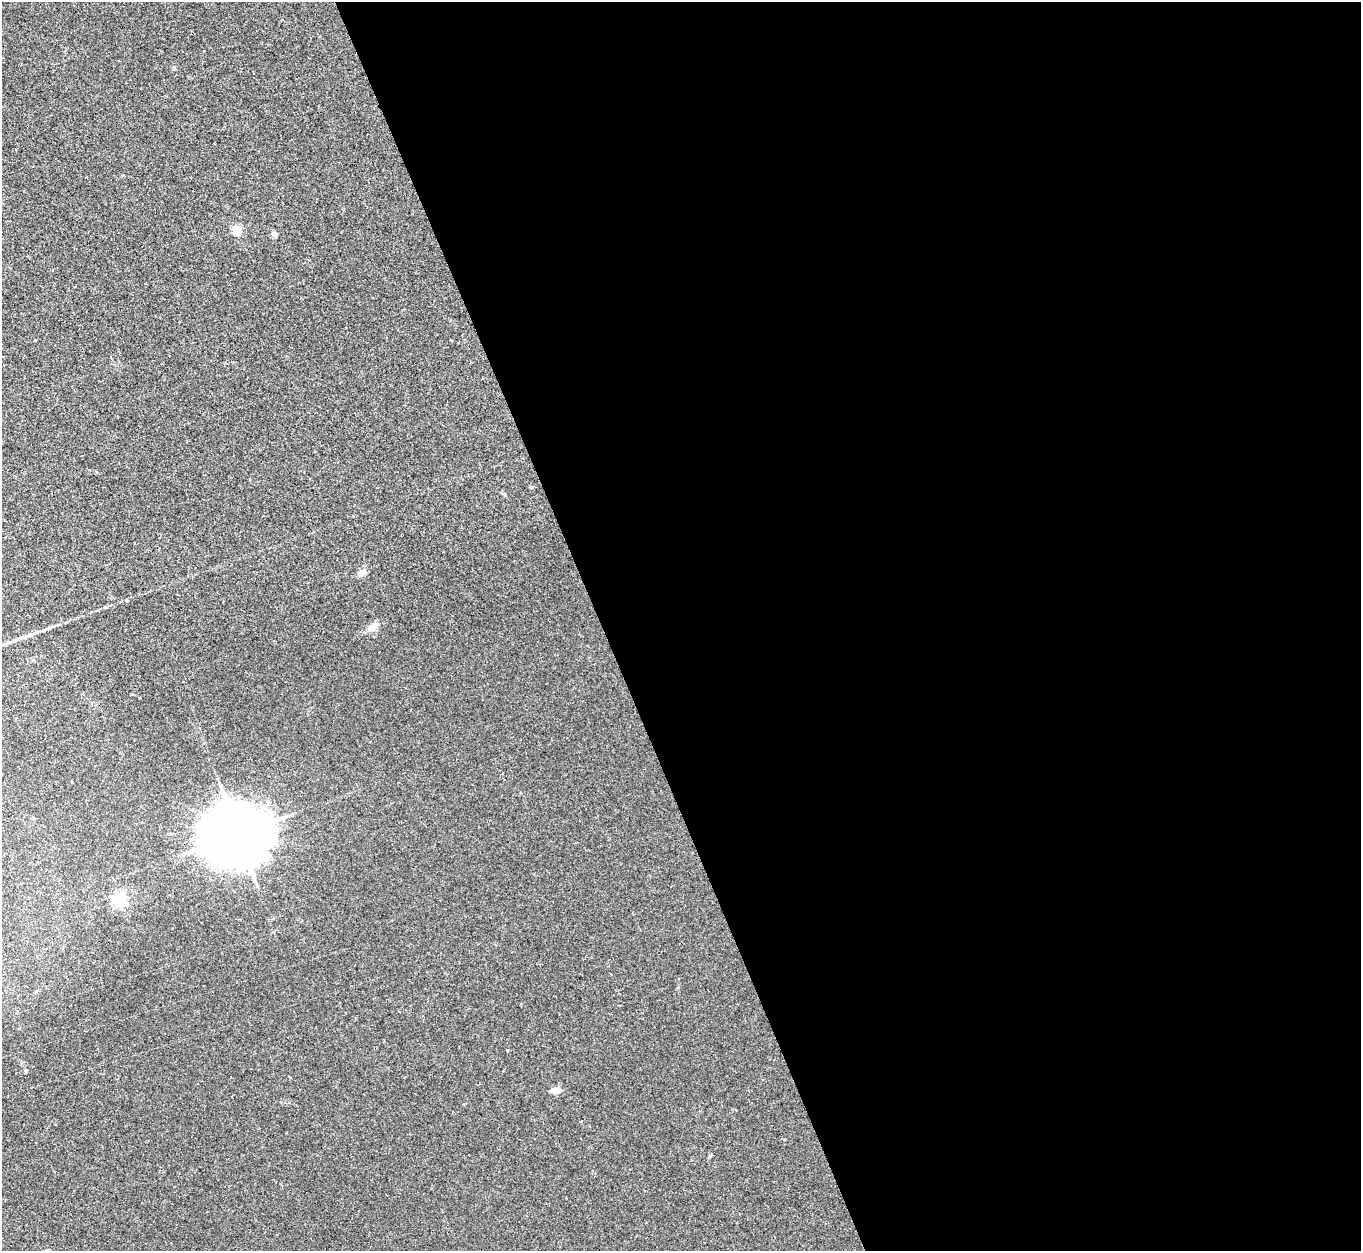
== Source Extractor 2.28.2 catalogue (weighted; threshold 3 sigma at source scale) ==
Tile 8 of 4 x 4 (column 4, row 2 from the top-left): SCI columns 4092-5450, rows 2683-3931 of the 5466 x 5490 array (HDU 1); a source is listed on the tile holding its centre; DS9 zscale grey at full resolution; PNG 1363 x 1253 px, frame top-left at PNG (2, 2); no overlay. Shown black and unused: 56% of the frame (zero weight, under 2 of 3 exposures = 2% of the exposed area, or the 3 px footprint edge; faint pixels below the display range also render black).
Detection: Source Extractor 2.28.2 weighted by HDU 2 'WHT'; one run over the whole footprint, this tile lists its part. Background 0.0246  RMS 0.0064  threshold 0.0289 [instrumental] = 3 sigma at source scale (4.5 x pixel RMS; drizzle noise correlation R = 1.50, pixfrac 1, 0.05/0.05 arcsec/px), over >= 5 px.
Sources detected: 10; all 10 listed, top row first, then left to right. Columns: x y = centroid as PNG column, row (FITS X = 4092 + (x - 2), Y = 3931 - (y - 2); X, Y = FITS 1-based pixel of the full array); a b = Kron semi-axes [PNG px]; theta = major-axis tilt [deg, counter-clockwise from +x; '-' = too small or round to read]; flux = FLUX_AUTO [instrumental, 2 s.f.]
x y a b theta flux
237 230 5 5 - 38
275 234 4 4 - 5
34 340 3 3 - 0.67
362 573 13 7 38 2.9
372 627 9 6 -60 2.4
33 818 4 4 - 0.91
238 834 18 15 4 5000
120 899 5 5 - 110
507 1050 4 3 - 0.45
556 1091 11 6 1 4.4
Unlisted compact peaks at least as high as the median listed source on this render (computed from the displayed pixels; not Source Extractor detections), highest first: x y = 710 1156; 532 487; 26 1071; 504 494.